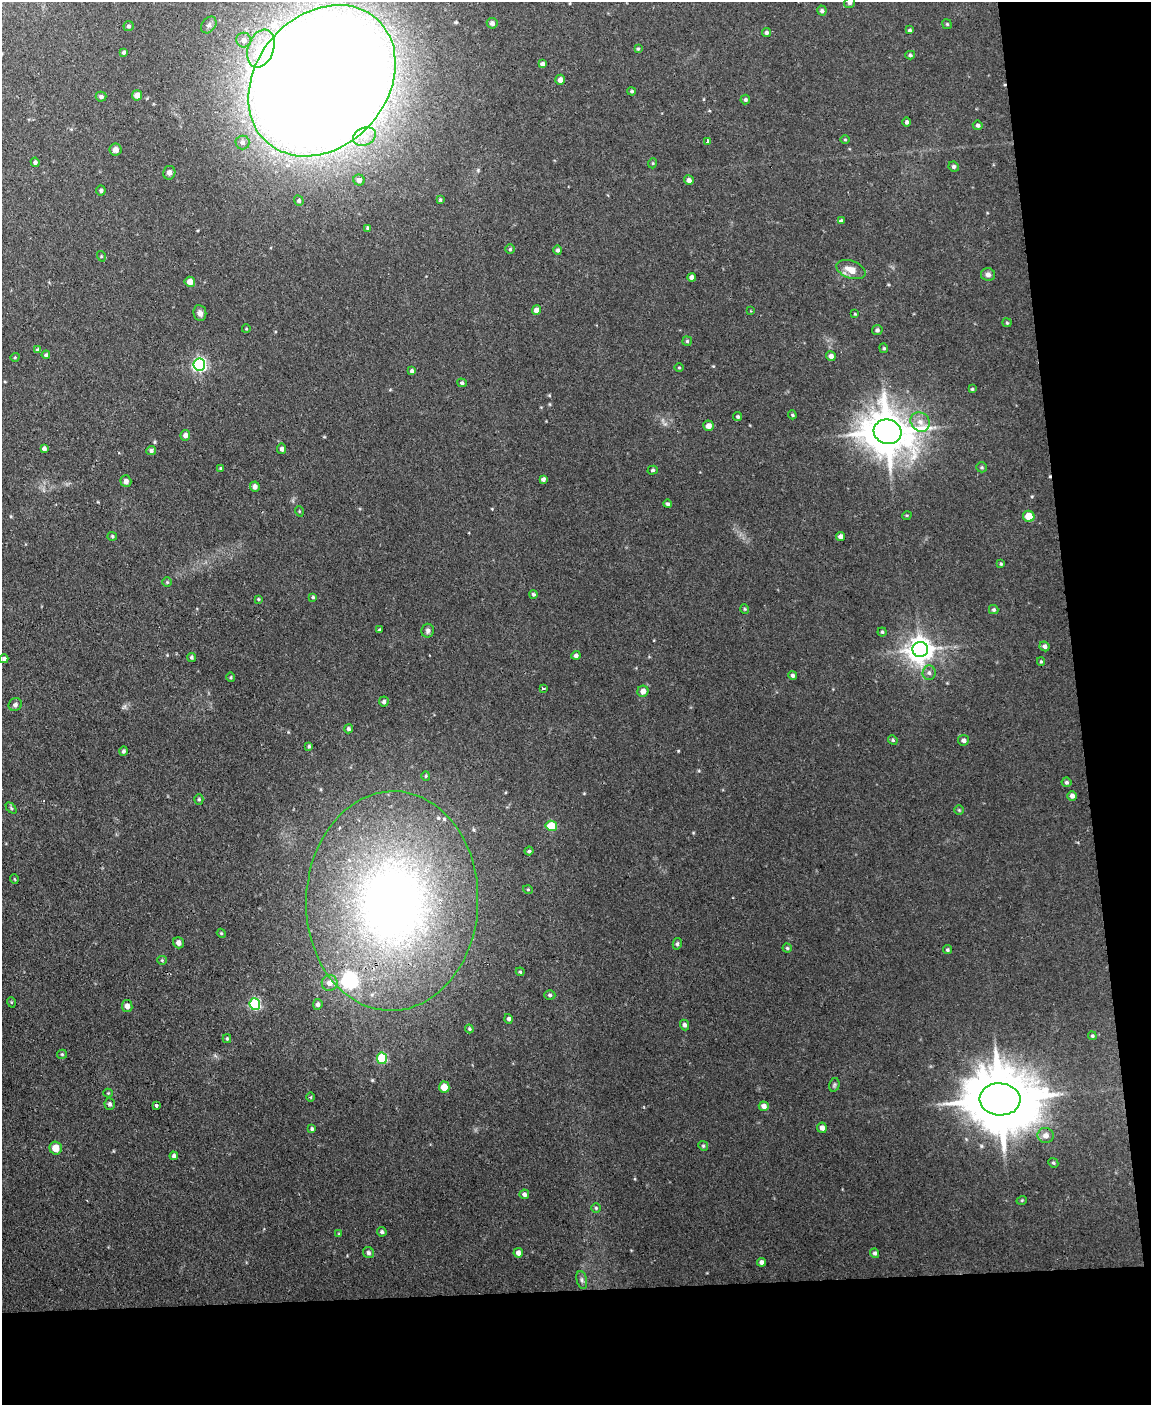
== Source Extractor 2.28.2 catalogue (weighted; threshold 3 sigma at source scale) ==
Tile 12 of 4 x 3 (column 4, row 3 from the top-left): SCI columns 3448-4596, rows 236-1638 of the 4596 x 4572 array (HDU 1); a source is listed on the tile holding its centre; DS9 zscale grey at full resolution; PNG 1153 x 1407 px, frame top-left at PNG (2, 2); each listed source drawn as its Kron ellipse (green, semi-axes under 4 px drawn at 4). Shown black and unused: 14% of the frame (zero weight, under 2 of 3 exposures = <1% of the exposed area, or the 3 px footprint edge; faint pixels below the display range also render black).
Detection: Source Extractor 2.28.2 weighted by HDU 2 'WHT'; one run over the whole footprint, this tile lists its part. Background 0.0545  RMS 0.0055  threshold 0.0245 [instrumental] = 3 sigma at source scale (4.5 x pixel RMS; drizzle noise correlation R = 1.50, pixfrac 1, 0.05/0.05 arcsec/px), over >= 5 px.
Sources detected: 172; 1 cosmic-ray / hot-pixel residue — neither listed nor drawn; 3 inside a brighter listed object's ellipse — not listed separately; the other 168 listed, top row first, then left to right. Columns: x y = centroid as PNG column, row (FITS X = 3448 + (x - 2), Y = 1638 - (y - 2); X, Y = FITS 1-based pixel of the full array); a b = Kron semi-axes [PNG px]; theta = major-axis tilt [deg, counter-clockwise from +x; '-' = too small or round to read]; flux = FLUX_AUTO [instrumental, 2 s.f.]
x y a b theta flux
850 3 5 5 - 1.2
822 11 5 4 - 1.2
492 23 5 5 - 1.7
947 24 5 4 - 0.64
209 25 9 6 52 1.8
129 26 5 5 - 1.1
910 30 4 3 - 0.95
766 33 4 4 - 1.2
244 40 8 7 - 2.6
261 49 19 13 71 14
638 49 4 4 - 0.7
124 52 4 3 - 0.94
910 55 5 4 - 0.82
542 64 4 4 - 1.6
560 80 5 4 - 2.6
322 81 83 65 48 2800
632 91 4 3 - 0.71
137 95 5 5 - 4.4
101 97 5 5 - 1.5
745 100 5 4 - 1.2
907 122 4 4 - 1.4
978 125 5 4 - 1.2
364 136 12 8 24 5.7
845 139 5 3 - 0.48
708 141 3 3 - 2.5
242 143 7 7 - 1.8
115 150 6 6 - 2.6
35 162 4 4 - 1.1
653 163 5 3 - 0.51
954 166 5 5 - 1.2
169 173 7 6 - 1.9
359 180 5 5 - 2.4
689 180 5 4 - 2.2
101 190 5 4 - 1
440 200 4 3 - 0.63
299 201 5 4 - 0.84
841 221 4 3 - 0.83
368 228 4 3 - 0.78
510 249 4 4 - 0.74
558 250 5 4 - 1.2
101 256 5 3 - 0.49
851 270 15 8 -20 5.8
988 274 7 6 - 1.9
692 277 4 4 - 2
190 282 5 5 - 4.5
536 310 5 4 - 3.2
751 311 3 2 - 0.4
200 313 8 6 -82 1.9
855 314 4 3 - 0.44
1007 323 4 4 - 0.64
246 329 4 3 - 0.4
877 330 5 5 - 1.1
687 341 4 4 - 0.73
884 348 5 4 - 0.7
38 350 4 3 - 1.3
46 355 4 4 - 0.9
831 356 5 4 - 2.2
15 357 4 3 - 0.46
199 365 6 6 - 120
679 368 5 3 - 0.55
412 371 4 3 - 1.2
462 383 5 4 - 1
972 389 4 4 - 0.64
792 415 4 4 - 0.66
738 417 4 4 - 0.76
920 422 10 9 - 4.2
708 426 5 5 - 3.2
887 432 14 12 -16 2000
185 435 5 5 - 2.2
44 448 4 4 - 1.6
282 449 5 4 - 1.5
151 451 5 4 - 1.4
982 467 5 5 - 0.77
221 468 4 3 - 0.7
653 470 5 4 - 0.79
543 479 4 4 - 1.4
126 481 6 5 - 2.3
255 487 5 4 - 2
668 504 4 4 - 0.86
299 511 5 3 - 0.44
907 515 5 3 - 0.5
1029 516 6 5 - 8.7
112 536 5 4 - 0.73
841 536 4 4 - 2.1
1001 564 4 4 - 0.69
167 582 5 5 - 0.57
533 594 4 3 - 0.92
313 597 4 4 - 0.66
258 599 4 3 - 0.57
745 609 4 4 - 0.58
994 610 5 4 - 0.85
380 630 3 3 - 0.83
428 631 7 6 - 1.4
882 632 4 4 - 0.78
1045 646 5 5 - 1.9
920 650 8 7 - 550
576 655 4 4 - 1.6
191 657 5 4 - 0.86
4 659 4 4 - 1.5
1041 661 4 4 - 0.64
929 673 7 6 - 1.7
793 675 4 4 - 1.2
231 677 5 3 - 0.61
543 688 3 2 - 1.2
643 691 5 5 - 3.1
384 702 5 5 - 1.1
15 705 7 6 - 1.6
348 729 4 4 - 1.1
893 740 5 4 - 0.68
963 740 5 5 - 1.8
309 746 4 4 - 0.78
123 751 5 4 - 1.1
426 776 5 4 - 0.66
1066 782 5 5 - 1.1
1072 796 5 4 - 2.1
199 799 5 4 - 0.75
11 808 6 4 -46 0.74
959 810 4 4 - 0.6
551 826 6 5 - 17
529 851 4 4 - 0.81
14 879 5 3 - 0.41
528 890 5 3 - 0.5
392 901 110 86 88 370
221 933 4 3 - 0.51
179 943 6 5 - 2.1
677 944 5 4 - 0.97
787 948 4 4 - 0.71
947 950 4 4 - 0.75
162 960 5 4 - 0.58
520 972 4 3 - 0.64
330 983 8 7 - 4
550 995 5 4 - 0.93
11 1002 5 3 - 0.46
255 1004 6 5 - 59
318 1004 5 5 - 1.6
127 1006 6 5 - 2.8
508 1019 5 4 - 1.2
684 1025 5 4 - 1.5
469 1029 4 3 - 0.64
1092 1036 4 4 - 0.72
227 1039 4 4 - 0.69
62 1054 5 4 - 0.66
382 1058 5 5 - 34
834 1085 7 5 76 0.9
444 1087 5 5 - 6.4
108 1093 4 4 - 0.52
311 1097 5 3 - 0.6
1000 1099 20 16 -5 5100
110 1104 6 5 - 1.4
156 1105 3 3 - 2.1
764 1106 5 4 - 2.5
822 1128 5 5 - 2.4
312 1129 4 3 - 0.87
1046 1135 8 7 - 3.3
703 1146 5 4 - 0.76
56 1148 6 6 - 6.2
174 1156 4 3 - 1.5
1053 1163 5 4 - 0.76
524 1194 5 5 - 1.6
1022 1200 5 3 - 0.43
596 1208 5 5 - 0.74
382 1232 5 4 - 0.91
339 1234 4 4 - 0.53
368 1253 6 5 - 1.2
518 1253 5 4 - 2.5
875 1253 5 4 - 1.3
761 1262 4 4 - 1.8
582 1280 9 5 -77 1.3
Overlapping masked pixels (flux is a lower limit): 1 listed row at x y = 392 901
Isophote crosses this tile's border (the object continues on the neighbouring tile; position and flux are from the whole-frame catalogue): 2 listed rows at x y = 850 3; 322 81